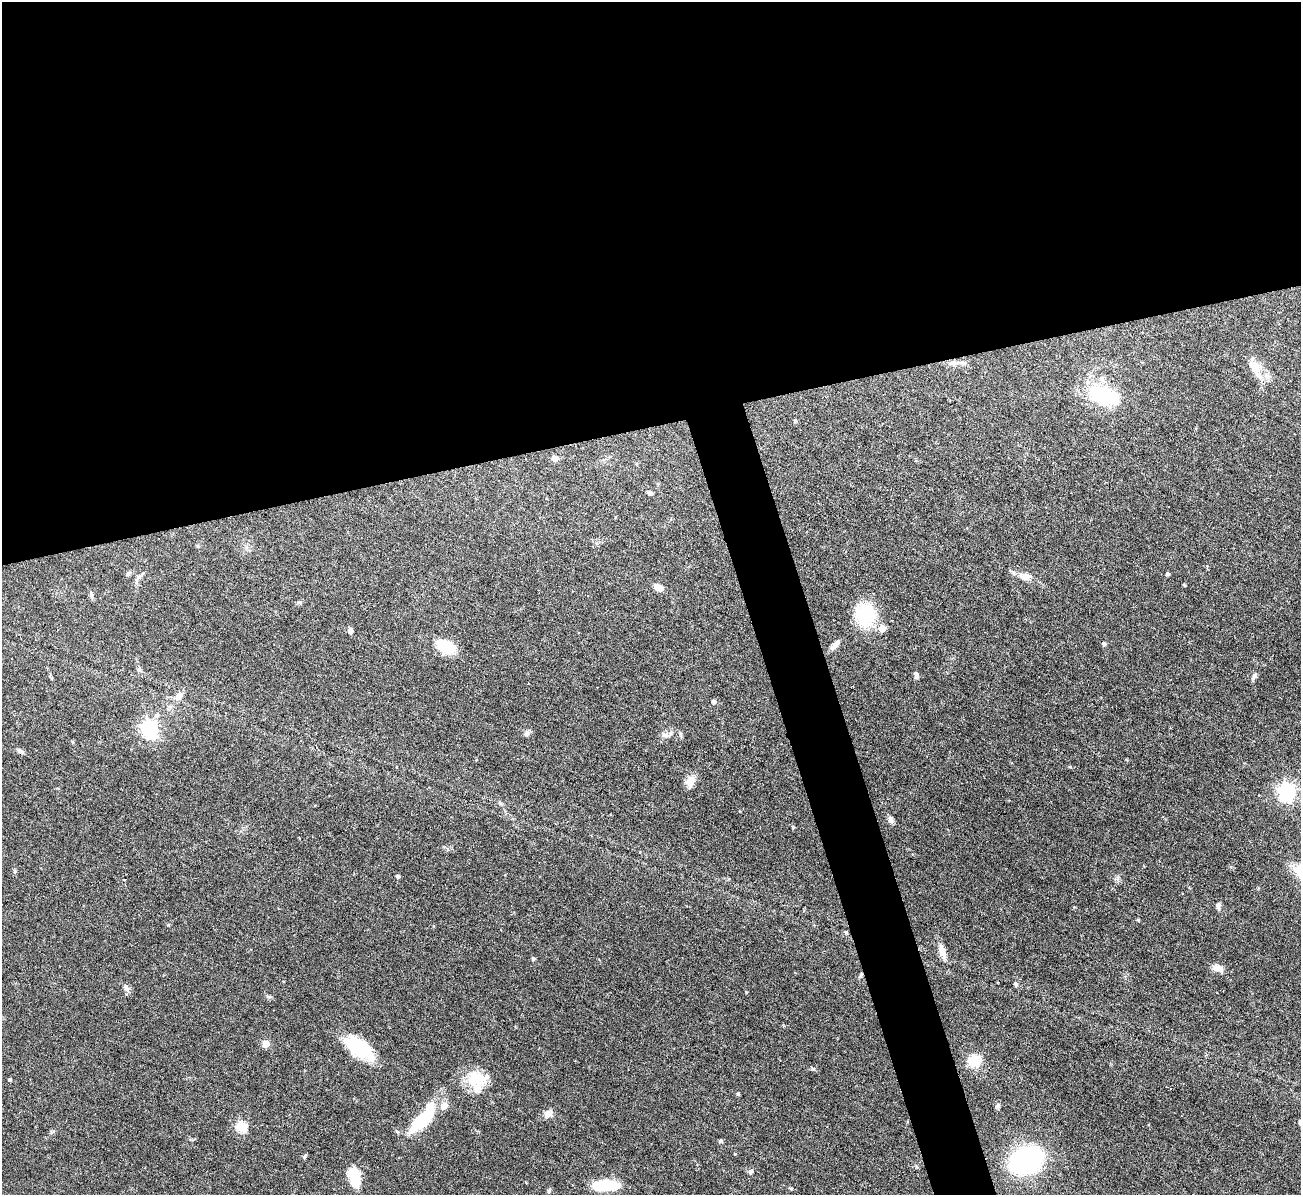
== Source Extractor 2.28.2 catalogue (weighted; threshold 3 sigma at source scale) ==
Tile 2 of 4 x 4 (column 2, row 1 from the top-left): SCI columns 1300-2598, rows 3725-4917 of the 5198 x 5182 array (HDU 1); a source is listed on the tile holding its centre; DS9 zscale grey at full resolution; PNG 1303 x 1197 px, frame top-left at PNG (2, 2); no overlay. Shown black and unused: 39% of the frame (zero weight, under 3 of 6 exposures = <1% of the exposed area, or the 3 px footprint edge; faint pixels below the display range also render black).
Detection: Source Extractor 2.28.2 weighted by HDU 2 'WHT'; one run over the whole footprint, this tile lists its part. Background 0.0886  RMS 0.0033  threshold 0.0136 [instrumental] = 3 sigma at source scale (4.09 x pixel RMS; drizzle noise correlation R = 1.36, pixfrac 0.8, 0.05/0.05 arcsec/px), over >= 5 px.
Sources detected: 69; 3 inside a brighter listed object's ellipse — not listed separately; the other 66 listed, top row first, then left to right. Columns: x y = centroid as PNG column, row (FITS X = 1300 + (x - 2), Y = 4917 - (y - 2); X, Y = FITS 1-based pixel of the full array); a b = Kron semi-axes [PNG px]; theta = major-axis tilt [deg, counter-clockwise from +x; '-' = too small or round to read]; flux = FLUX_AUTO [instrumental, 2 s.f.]
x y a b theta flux
954 363 14 7 4 2.1
1254 366 21 13 -38 4.7
1101 379 11 6 85 1.3
1105 396 33 15 -20 24
795 421 6 4 45 0.34
555 458 5 5 - 2.9
650 493 7 5 -19 0.75
1167 574 5 4 - 0.48
140 576 14 5 43 1
1025 576 18 10 -13 3
658 587 9 6 -24 2.6
91 595 9 5 -84 0.79
866 615 19 17 90 20
882 628 5 5 - 6.3
350 631 7 6 - 1
1104 644 5 4 - 0.66
835 645 12 6 46 2.1
446 646 19 12 -21 11
139 669 8 5 -72 0.67
917 676 7 5 -84 1
1254 676 10 5 60 0.93
179 696 9 7 67 2.3
713 701 5 5 - 0.86
157 715 7 6 - 0.84
149 728 7 7 - 100
527 733 8 6 47 0.88
680 734 6 4 -90 0.5
665 735 12 6 -10 1.3
73 742 6 3 -70 0.26
20 751 10 5 -29 0.85
476 760 3 3 - 0.22
690 782 14 11 72 2.7
1287 792 7 7 - 120
500 803 8 4 -37 0.53
891 820 10 6 -60 0.98
640 852 3 3 - 0.19
398 876 4 4 - 0.6
124 880 3 2 - 0.3
1218 906 10 6 -85 1
1138 920 4 4 - 0.29
846 932 4 4 - 0.49
942 951 19 8 -75 2.8
533 958 6 4 89 0.49
1217 968 15 8 -24 2.3
861 975 7 4 46 0.53
1016 984 7 5 -66 0.61
126 988 12 6 -65 1.2
746 992 3 3 - 0.32
265 1044 9 8 - 2
360 1048 33 16 -36 16
974 1061 18 16 -9 5.8
10 1079 4 4 - 0.44
478 1080 27 25 87 9.8
1167 1087 3 2 - 0.35
738 1094 5 4 - 0.34
998 1106 8 6 53 0.71
548 1113 10 9 - 2.2
423 1119 39 13 48 18
241 1127 5 5 - 23
721 1140 5 5 - 0.48
735 1154 3 3 - 0.26
305 1156 7 3 56 0.41
1026 1160 21 16 23 69
751 1171 6 6 - 0.81
354 1178 18 9 -74 12
605 1185 23 9 2 14
Overlapping masked pixels (flux is a lower limit): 1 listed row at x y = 861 975
Unlisted compact peaks at least as high as the median listed source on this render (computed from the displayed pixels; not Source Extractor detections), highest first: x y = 813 1069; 168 925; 1118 878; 269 997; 15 871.